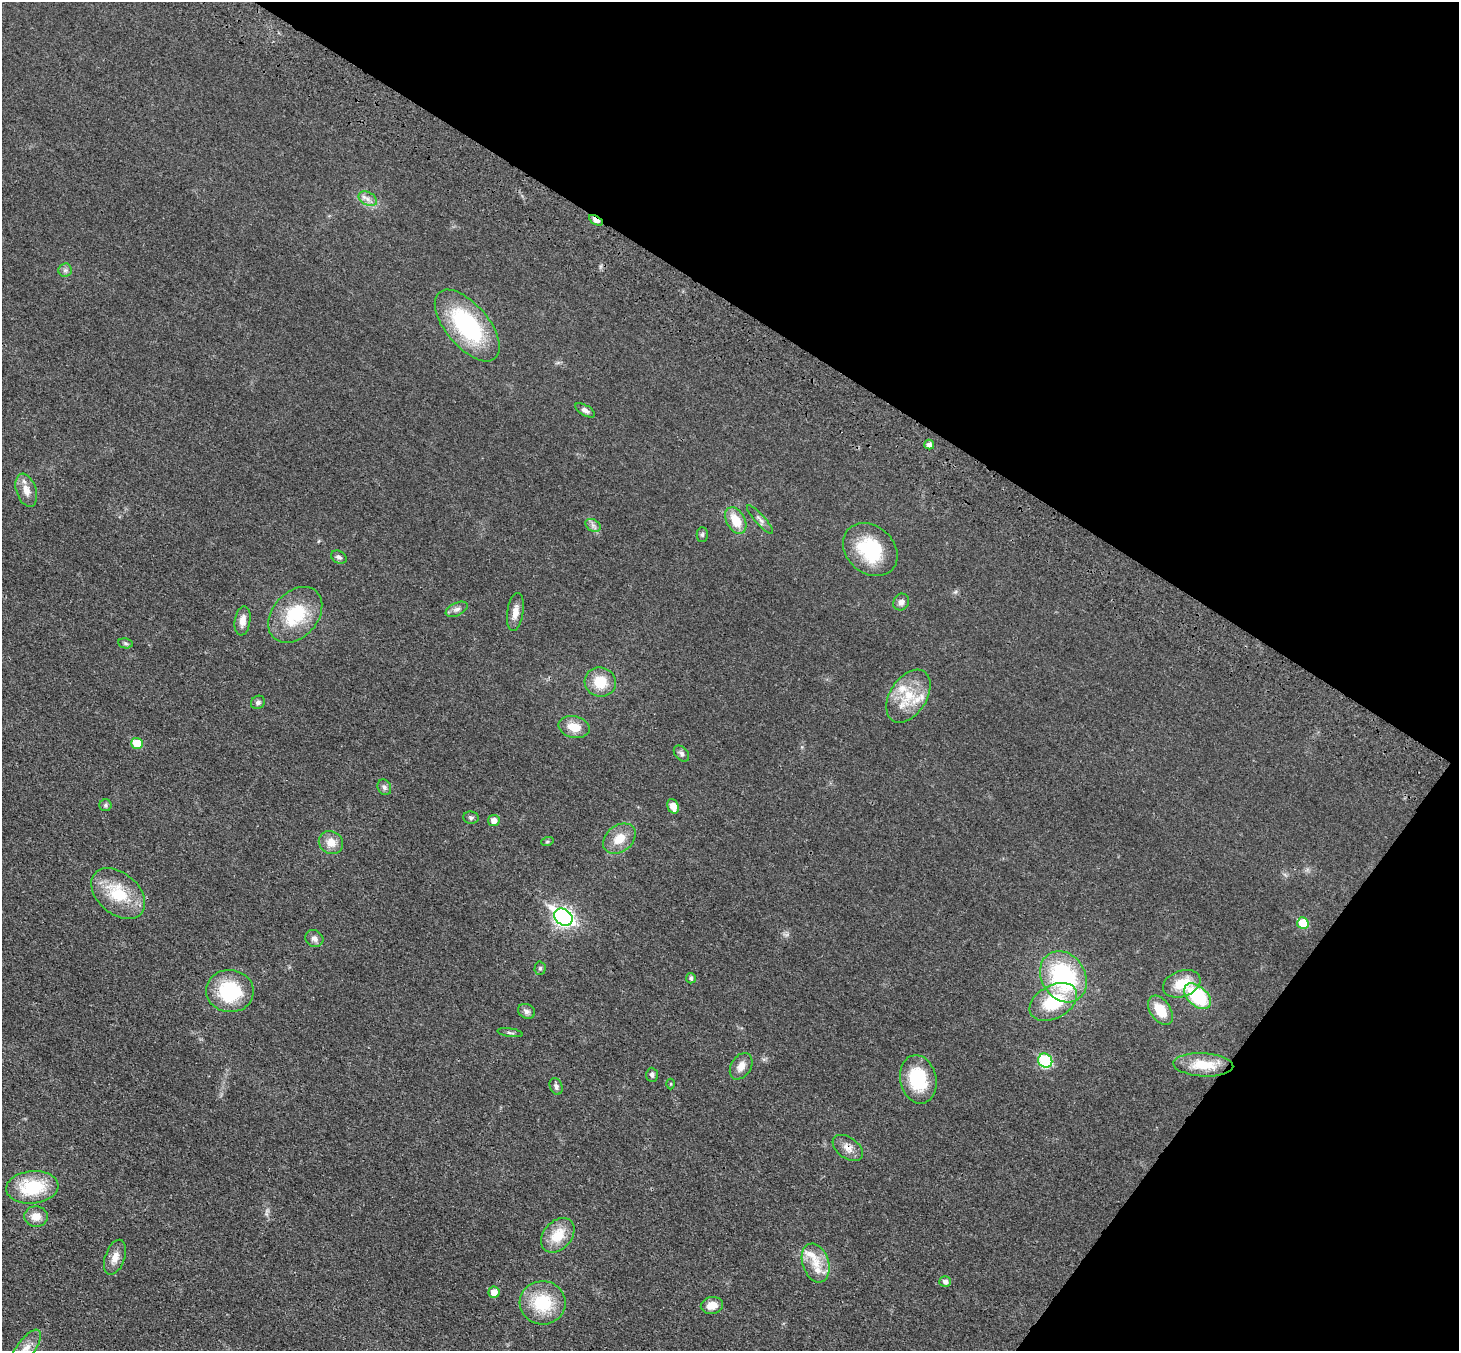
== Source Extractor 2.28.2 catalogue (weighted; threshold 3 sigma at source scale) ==
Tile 8 of 4 x 4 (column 4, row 2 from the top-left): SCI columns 4452-5908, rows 2951-4299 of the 5990 x 6038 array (HDU 1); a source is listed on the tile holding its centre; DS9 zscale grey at full resolution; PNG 1461 x 1353 px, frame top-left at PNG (2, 2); each listed source drawn as its Kron ellipse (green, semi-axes under 4 px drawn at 4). Shown black and unused: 30% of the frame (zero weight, under 3 of 4 exposures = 6% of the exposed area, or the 3 px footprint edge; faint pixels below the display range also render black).
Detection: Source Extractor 2.28.2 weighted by HDU 2 'WHT'; one run over the whole footprint, this tile lists its part. Background 0.0191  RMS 0.004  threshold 0.018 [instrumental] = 3 sigma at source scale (4.5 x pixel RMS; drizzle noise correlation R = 1.50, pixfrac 1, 0.05/0.05 arcsec/px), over >= 5 px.
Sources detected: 68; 3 inside a brighter listed object's ellipse — not listed separately; the other 65 listed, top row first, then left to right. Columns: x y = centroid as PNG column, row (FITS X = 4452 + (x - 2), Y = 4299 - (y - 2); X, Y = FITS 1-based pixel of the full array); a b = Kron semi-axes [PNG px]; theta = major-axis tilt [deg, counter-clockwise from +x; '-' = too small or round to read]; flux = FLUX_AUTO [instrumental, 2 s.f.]
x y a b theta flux
368 199 10 6 -28 2
596 220 7 4 -30 4
65 270 7 6 - 1.1
467 325 43 21 -50 44
585 410 11 5 -30 1.6
929 444 5 5 - 1.9
26 490 17 10 -71 3.9
760 519 19 5 -48 1.5
736 520 14 9 -60 8.2
593 525 8 6 -31 1.3
702 535 7 5 89 0.75
870 550 30 23 -42 24
339 557 8 6 -29 1.1
901 602 9 7 61 1.9
457 609 12 6 25 1.6
515 612 19 8 82 3.4
295 615 32 22 48 21
243 621 15 7 81 3.1
125 643 7 5 -8 0.73
600 682 16 14 -16 9.4
908 696 29 18 57 13
258 702 7 6 - 1.1
574 727 16 10 -13 6.2
137 743 6 5 - 9.5
681 754 9 6 -48 1.3
384 787 8 6 -64 1.2
105 805 6 6 - 0.78
673 806 7 5 -69 3.7
471 818 8 6 -9 0.9
494 820 5 5 - 2.5
619 839 18 13 39 6.8
331 842 12 11 - 4.4
547 842 6 4 19 0.5
118 894 31 20 -41 17
563 917 10 7 -36 150
1303 923 6 5 - 11
314 939 9 8 - 1.8
540 968 7 5 88 0.76
1063 977 27 21 -58 46
691 978 5 5 - 0.65
1182 984 19 13 20 9.8
230 991 24 21 -6 25
1198 996 16 9 -43 26
1053 1002 25 16 28 19
1160 1010 16 10 -56 8.9
526 1011 9 7 -25 1.5
510 1033 12 3 -8 0.83
1045 1061 7 6 - 25
1203 1065 30 11 -3 12
741 1066 14 10 59 3.4
652 1075 7 6 - 1.1
918 1079 24 18 -78 20
671 1084 5 3 - 0.38
556 1086 8 6 -68 1.1
848 1148 17 10 -35 3.4
32 1187 26 16 5 20
36 1216 12 10 -4 4.5
558 1235 19 14 48 9.2
115 1257 18 9 70 3.7
816 1263 20 13 -71 7.6
945 1282 6 5 - 1.6
494 1292 5 5 - 4
543 1303 23 21 -4 18
712 1305 11 8 11 4
26 1349 22 9 54 4.9
Overlapping masked pixels (flux is a lower limit): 2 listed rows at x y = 596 220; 848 1148
Isophote crosses this tile's border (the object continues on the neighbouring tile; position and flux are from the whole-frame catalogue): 1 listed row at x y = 26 1349